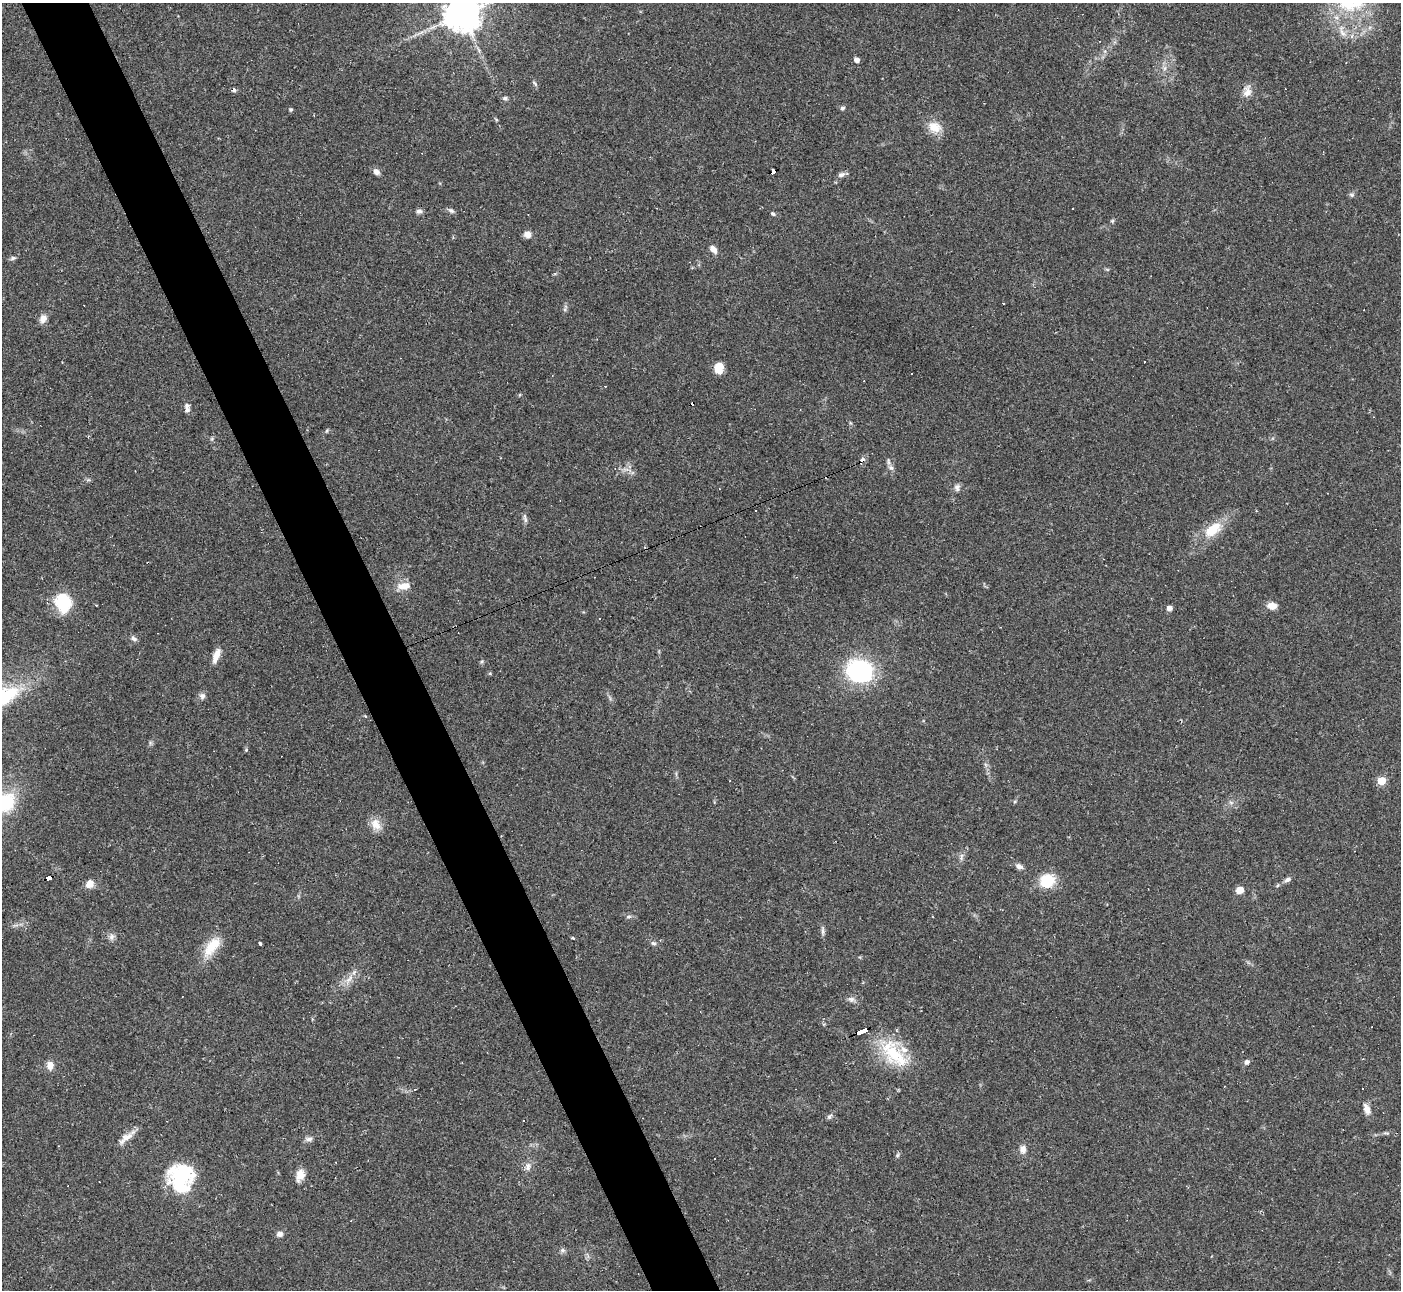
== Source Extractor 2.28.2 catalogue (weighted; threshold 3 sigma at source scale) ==
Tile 11 of 4 x 4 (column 3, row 3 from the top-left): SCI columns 2802-4200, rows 1443-2730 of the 5604 x 5592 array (HDU 1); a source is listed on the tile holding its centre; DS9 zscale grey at full resolution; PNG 1403 x 1292 px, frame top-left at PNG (2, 3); no overlay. Shown black and unused: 5% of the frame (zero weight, under 2 of 3 exposures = <1% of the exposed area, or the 3 px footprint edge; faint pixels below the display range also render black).
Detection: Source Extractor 2.28.2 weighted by HDU 2 'WHT'; one run over the whole footprint, this tile lists its part. Background 0.0515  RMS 0.0057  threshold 0.0255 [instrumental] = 3 sigma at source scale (4.5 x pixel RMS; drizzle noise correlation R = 1.50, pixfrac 1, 0.05/0.05 arcsec/px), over >= 5 px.
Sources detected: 106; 1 inside a brighter object's white glare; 21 cosmic-ray / hot-pixel residue — not listed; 2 inside a brighter listed object's ellipse — not listed separately; the other 82 listed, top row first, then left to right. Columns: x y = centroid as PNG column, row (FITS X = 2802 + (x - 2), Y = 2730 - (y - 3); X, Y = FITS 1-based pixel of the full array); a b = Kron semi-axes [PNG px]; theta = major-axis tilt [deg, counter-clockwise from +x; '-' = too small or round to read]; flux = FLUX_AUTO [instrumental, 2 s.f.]
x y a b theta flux
1351 3 46 24 9 36
462 14 11 11 - 1200
1342 31 23 7 -72 5.3
856 60 4 4 - 3.4
1164 68 7 5 89 1.6
535 84 9 3 -50 0.92
234 90 3 3 - 4.7
1247 91 16 10 80 4.6
505 98 7 5 -9 1.1
842 108 7 5 32 1
291 109 5 4 - 0.72
935 127 19 14 -24 8.1
376 172 8 7 - 2.5
773 172 6 3 22 58
841 175 10 6 21 2.1
1352 195 8 6 -1 1.1
1073 208 3 2 - 0.52
419 211 8 6 16 1.5
451 211 9 5 -30 1.5
772 213 6 5 - 0.97
1112 221 6 4 18 0.73
527 234 9 8 - 3.2
713 249 10 6 -48 3.5
13 258 8 5 11 1.2
565 309 7 4 72 1.1
43 318 11 8 65 3.6
719 368 10 8 81 9.2
912 373 3 2 - 0.56
186 406 9 7 47 2.4
327 431 6 4 88 0.62
891 468 8 6 -54 1.8
957 487 10 7 89 2.1
560 500 2 2 - 0.3
525 516 9 4 83 1.5
1213 529 29 15 39 14
404 586 18 9 6 6.1
63 603 19 15 -75 26
1272 606 10 7 -6 5.1
1169 608 6 5 - 2.2
134 639 8 6 -32 1.6
216 656 17 6 69 5.8
482 661 5 4 - 0.79
860 671 14 12 -14 110
202 696 8 8 - 2
246 750 5 4 - 0.64
1381 781 5 5 - 18
1015 801 5 3 - 0.63
1231 802 7 4 -19 1.1
4 803 25 18 32 36
376 824 16 12 -65 6.3
961 857 12 3 80 1.5
1019 866 10 7 -27 2.2
49 878 6 3 22 41
1287 879 8 5 32 2
1047 881 15 14 - 17
90 883 10 8 52 4.8
1278 885 6 3 70 0.61
1239 890 7 6 - 5.6
628 916 7 5 15 1.2
823 931 14 4 -88 1.7
111 937 9 7 66 2.1
573 938 4 3 - 1.2
260 943 3 3 - 0.92
653 943 7 5 -18 1.3
212 946 33 13 52 14
349 979 15 5 45 4.1
851 999 9 7 -6 2.1
862 1032 11 3 22 73
895 1055 43 24 -47 30
1247 1062 5 5 - 2.1
50 1065 9 7 -87 4.4
1367 1109 15 8 -67 3.9
127 1137 24 8 36 5.1
309 1139 11 6 2 2
58 1146 2 2 - 0.42
1023 1149 11 8 87 3.2
897 1155 6 5 - 0.97
528 1167 11 5 80 2.4
300 1175 14 9 76 5.5
180 1184 49 19 -62 30
280 1234 8 7 - 2
563 1250 7 6 - 1.4
Overlapping masked pixels (flux is a lower limit): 4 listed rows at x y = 234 90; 773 172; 49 878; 862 1032
Isophote crosses this tile's border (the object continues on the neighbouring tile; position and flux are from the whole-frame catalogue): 3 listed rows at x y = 1351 3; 462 14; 4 803
Unlisted compact peaks at least as high as the median listed source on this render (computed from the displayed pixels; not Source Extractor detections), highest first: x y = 829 1117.